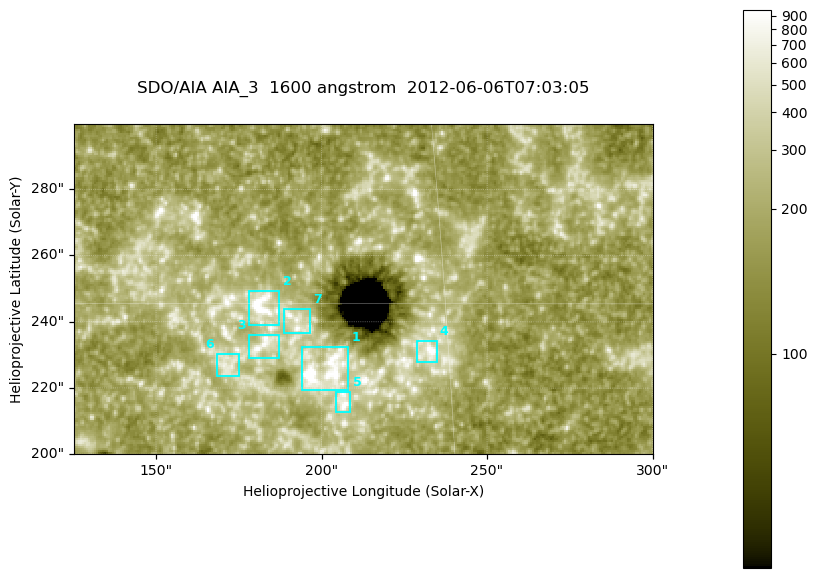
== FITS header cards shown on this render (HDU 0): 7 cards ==
TELESCOP= 'SDO/AIA '
INSTRUME= 'AIA_3   '
WAVELNTH=                 1600
WAVEUNIT= 'angstrom'
DATE-OBS= '2012-06-06T07:03:05.12'
CTYPE1  = 'HPLN-TAN'
CTYPE2  = 'HPLT-TAN'

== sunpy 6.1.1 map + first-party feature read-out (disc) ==
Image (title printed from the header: SDO/AIA AIA_3  1600 angstrom  2012-06-06T07:03:05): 287 x 164 px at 0.609 arcsec/px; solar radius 946 arcsec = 1552 px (partial field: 0.6% of the solar disc is inside the frame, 100% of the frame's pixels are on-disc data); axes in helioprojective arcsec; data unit not stated in the header (colour bar unlabelled)
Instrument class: DISC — disc imager (sunpy class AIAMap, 1600 A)
Bright regions (active regions / flare kernels): reference = the on-disc median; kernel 3 px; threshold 5 sigma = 323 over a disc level ~181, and >= 1.15x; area >= 47 px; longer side >= 3 px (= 1.8 arcsec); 7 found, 7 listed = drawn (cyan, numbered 1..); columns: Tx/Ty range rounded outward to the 2 arcsec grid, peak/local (2 s.f.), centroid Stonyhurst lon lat
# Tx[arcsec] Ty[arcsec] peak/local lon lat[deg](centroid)
1 194..208 218..232 11 +13 +14
2 178..188 238..250 9.1 +11 +15
3 178..188 228..236 4.7 +11 +14
4 228..236 228..234 6.4 +15 +14
5 204..210 212..220 5 +13 +13
6 168..176 222..232 3.5 +11 +14
7 188..198 236..244 4.2 +12 +15